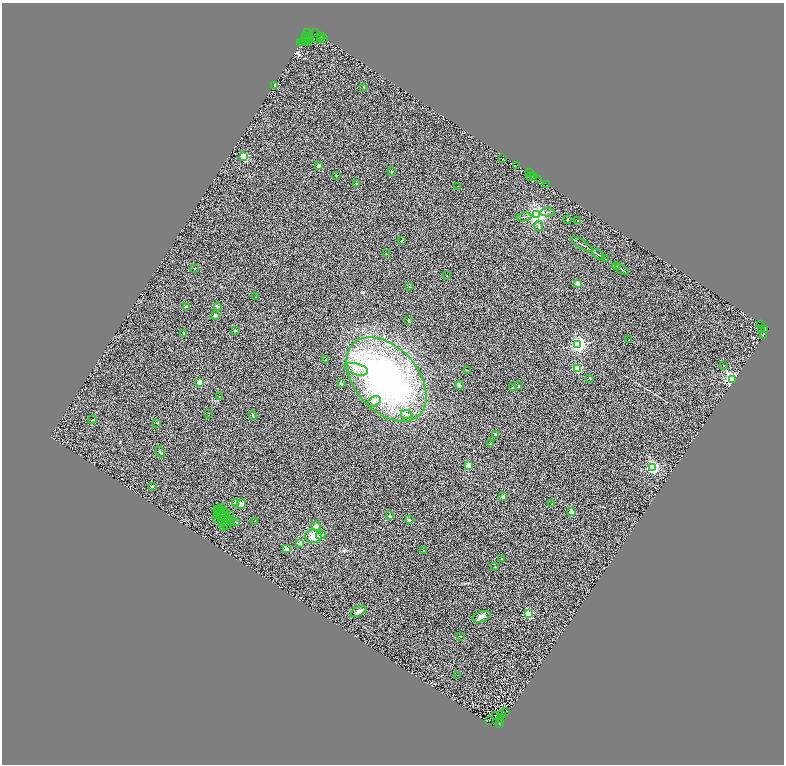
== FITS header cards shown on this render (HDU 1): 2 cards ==
NAXIS1  =                 1564
NAXIS2  =                 1524

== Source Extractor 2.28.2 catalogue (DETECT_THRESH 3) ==
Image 1564 x 1524 px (HDU 1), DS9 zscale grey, zoomed out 1/2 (1 PNG px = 2 x 2 image px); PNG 786 x 766 px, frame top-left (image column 1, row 1523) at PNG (2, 3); each listed source drawn as its Kron ellipse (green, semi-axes under 4 px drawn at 4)
Background 0.235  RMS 0.32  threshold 0.962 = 3 sigma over >= 5 px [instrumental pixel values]
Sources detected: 163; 35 cannot appear on this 1/2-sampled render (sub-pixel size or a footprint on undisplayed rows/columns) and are neither listed nor drawn; the other 128 listed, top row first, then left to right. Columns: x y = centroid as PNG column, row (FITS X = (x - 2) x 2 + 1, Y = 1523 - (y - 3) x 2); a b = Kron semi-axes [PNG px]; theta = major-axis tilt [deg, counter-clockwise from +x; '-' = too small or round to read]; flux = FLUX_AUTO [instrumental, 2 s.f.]
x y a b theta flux
307 33 2 1 - 1100
316 33 2 2 - 5900
321 36 3 2 - 1400
305 37 3 1 - 75
317 38 4 2 - 1100
323 38 3 1 - 650
309 39 2 1 - 1400
321 39 3 1 - 1000
305 40 2 1 - 250
307 41 2 1 - 480
301 42 2 1 - 680
303 43 2 1 - 440
275 86 3 2 - 32
364 87 3 2 - 35
244 156 3 3 - 4300
503 159 2 1 - 170
318 166 2 2 - 550
516 166 3 2 - 280
392 172 2 2 - 100
529 173 2 1 - 220
336 175 3 2 - 21
531 176 3 1 - 820
534 176 2 2 - 75
539 179 2 1 - 140
356 184 2 2 - 200
546 184 2 1 - 890
458 186 2 1 - 14
548 212 7 2 -3 65
536 215 4 3 - 41000
524 217 7 2 9 63
567 219 2 2 - 120
578 220 2 2 - 170
539 226 5 3 - 84
401 241 3 2 - 22
582 244 13 2 -32 110
386 254 2 2 - 33
598 255 7 2 -34 64
605 259 3 1 - 21
616 266 4 2 - 35
195 268 3 2 - 28
622 269 7 2 -32 59
447 276 2 2 - 30
577 283 2 2 - 920
409 287 2 2 - 45
256 297 2 2 - 18
217 306 4 3 - 78
187 307 2 2 - 390
215 315 2 2 - 460
409 321 2 2 - 130
761 324 2 1 - 19
235 330 2 2 - 110
762 330 2 2 - 98
765 330 3 1 - 610
184 334 2 2 - 220
763 336 2 1 - 46
629 340 2 1 - 40
578 345 3 3 - 23000
326 359 2 2 - 79
723 365 2 2 - 37
577 368 3 3 - 5300
357 369 12 5 -16 440
468 370 2 1 - 21
590 378 2 2 - 62
386 379 49 31 -49 20000
732 379 3 3 - 19000
200 382 2 2 - 2300
341 383 2 2 - 240
459 385 4 3 - 87
518 386 3 2 - 39
513 388 2 2 - 260
219 396 2 1 - 32
374 402 7 4 33 210
209 413 2 2 - 38
406 414 6 4 -3 140
253 415 4 2 - 69
92 420 4 2 - 30
157 423 4 1 - 26
495 434 2 2 - 270
490 444 2 2 - 77
160 452 6 2 -60 53
469 465 2 2 - 1600
652 467 3 3 - 13000
152 486 3 2 - 63
503 497 2 2 - 590
235 503 2 2 - 520
241 504 5 4 - 180
552 504 2 2 - 25
222 508 2 1 - 41
218 510 2 2 - 43
220 510 2 1 - 9.4
222 511 2 1 - 7.6
224 512 3 2 - 18
571 512 2 2 - 960
217 514 2 1 - 29
222 514 2 2 - 31
220 515 3 1 - 12
229 515 2 1 - 15
389 516 4 3 - 77
217 518 2 1 - 8.3
228 518 2 1 - 16
409 520 3 3 - 64
227 521 3 2 - 34
255 521 2 1 - 37
221 522 4 1 - 8
230 522 3 1 - 14
237 522 3 2 - 41
225 524 2 1 - 24
223 526 4 1 - 48
226 526 2 1 - 23
316 526 5 4 - 170
321 535 5 4 - 160
313 536 8 6 -6 610
300 543 2 2 - 370
286 549 2 2 - 570
424 550 2 2 - 54
501 559 2 2 - 120
495 567 3 2 - 29
359 611 8 4 29 240
528 614 3 3 - 3300
481 617 9 5 19 230
460 636 2 2 - 75
458 675 2 1 - 18
505 712 2 1 - 17
501 714 2 1 - 23
496 715 2 1 - 21
500 719 3 1 - 11
489 720 2 1 - 22
499 724 2 1 - 190
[35 sub-pixel or undisplayed-footprint detections neither listed nor drawn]